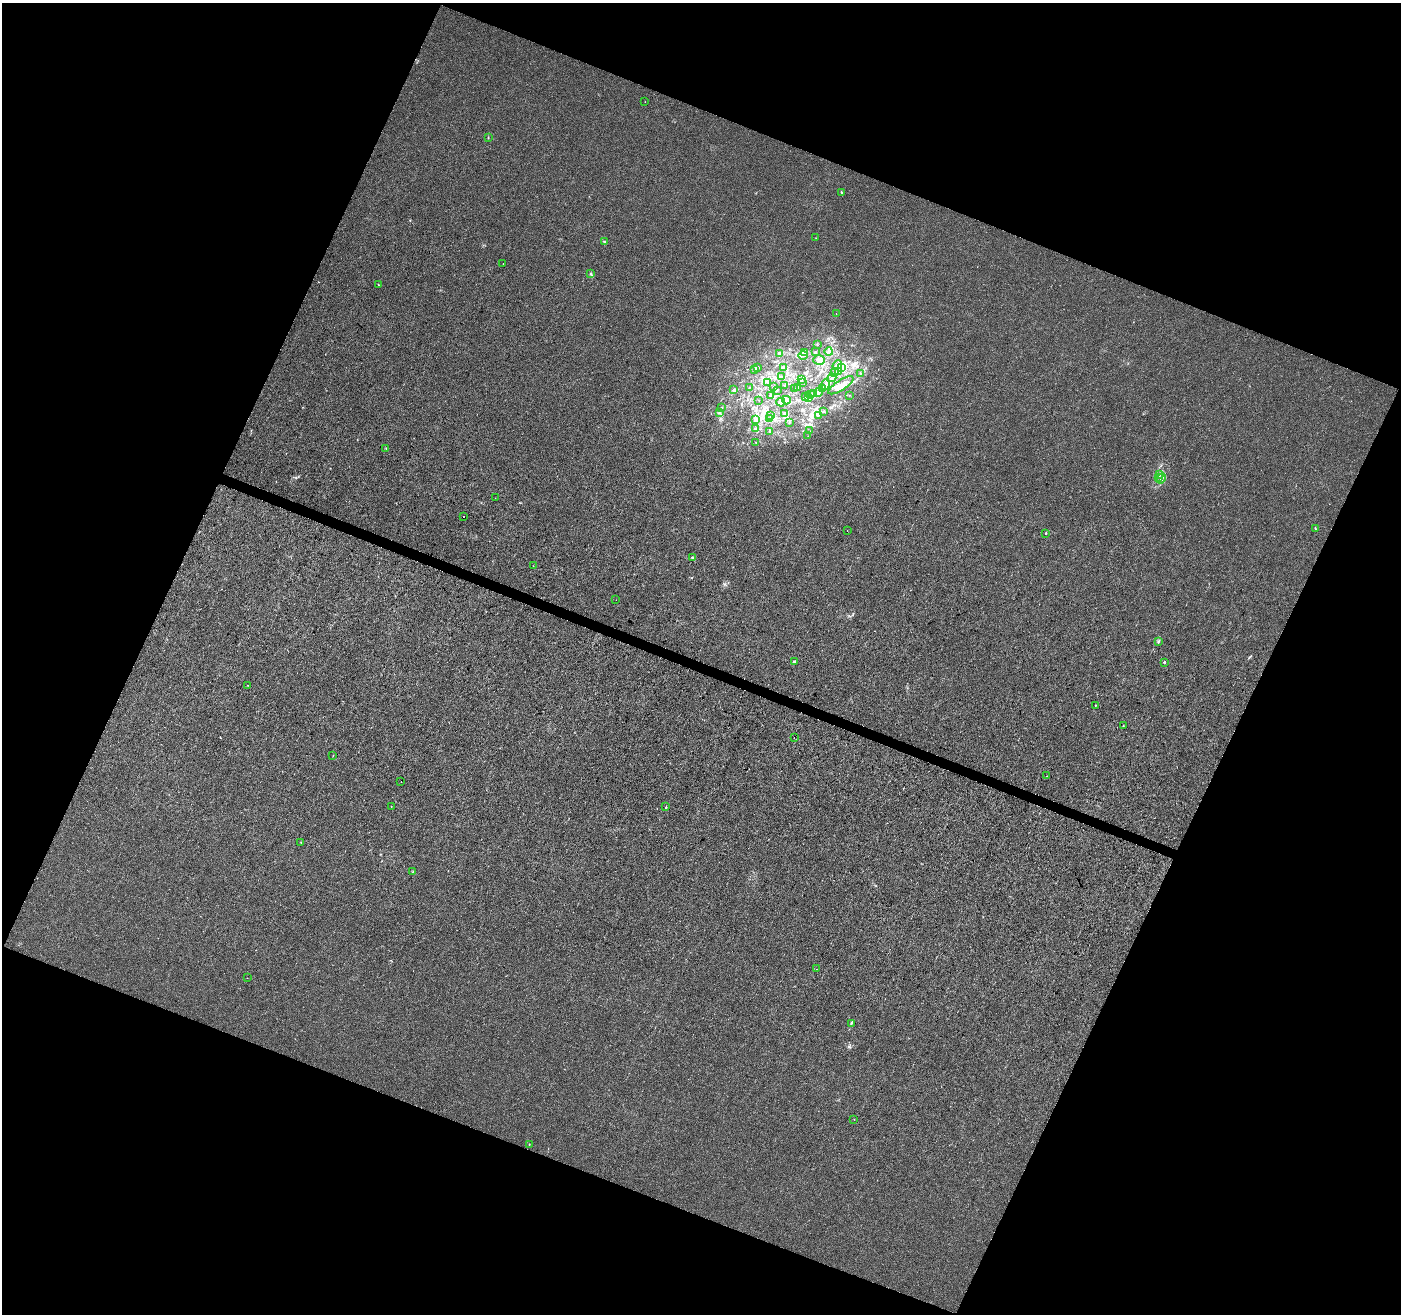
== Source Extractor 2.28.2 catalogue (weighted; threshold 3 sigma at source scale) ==
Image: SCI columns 12-5604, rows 275-5520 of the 5605 x 5730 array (HDU 1 of 3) = the unmasked area's bounding box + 8 px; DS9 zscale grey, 4 x 4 block average (1 PNG px = mean of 4 x 4 image px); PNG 1403 x 1316 px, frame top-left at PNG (2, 3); each listed source drawn as its Kron ellipse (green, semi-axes under 4 px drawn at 4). Shown black and unused: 43% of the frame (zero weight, under 3 of 4 exposures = <1% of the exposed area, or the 3 px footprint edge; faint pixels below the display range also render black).
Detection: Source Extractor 2.28.2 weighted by HDU 2 'WHT'. Background 6.74e-04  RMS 0.0028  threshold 0.0126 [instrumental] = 3 sigma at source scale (4.5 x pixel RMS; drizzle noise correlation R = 1.50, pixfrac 1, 0.0396/0.0396 arcsec/px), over >= 5 px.
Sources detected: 110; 2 cosmic-ray / hot-pixel residue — neither listed nor drawn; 5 coinciding with a brighter row at this scale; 9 inside a brighter listed object's ellipse — not listed separately; the other 94 listed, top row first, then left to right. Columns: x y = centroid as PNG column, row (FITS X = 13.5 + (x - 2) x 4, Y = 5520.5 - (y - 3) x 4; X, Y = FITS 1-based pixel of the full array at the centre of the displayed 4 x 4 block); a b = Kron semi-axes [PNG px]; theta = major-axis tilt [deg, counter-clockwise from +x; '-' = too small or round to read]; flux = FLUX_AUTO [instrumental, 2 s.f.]
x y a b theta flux
645 102 2 2 - 0.28
488 138 2 2 - 0.55
841 192 3 2 - 1.2
816 238 2 2 - 0.31
604 242 2 2 - 1.8
503 264 2 2 - 0.52
591 274 2 2 - 1
379 285 2 2 - 0.59
836 314 2 2 - 0.27
817 345 2 2 - 0.49
805 352 3 2 - 2.3
815 352 2 2 - 1.4
829 352 4 2 - 3
780 354 3 3 - 3.1
803 355 4 2 - 2.6
819 360 6 5 - 9.4
837 365 5 3 - 5.5
842 367 3 2 - 2.4
757 368 2 2 - 6.7
783 368 4 3 - 4
755 369 3 2 - 1.5
834 372 2 2 - 0.67
838 372 3 2 - 1.8
860 373 2 2 - 0.61
781 377 3 2 - 2
832 378 4 2 - 1.3
802 380 2 2 - 1
768 382 2 2 - 1.2
802 383 2 2 - 0.37
825 384 5 3 - 5.4
841 385 14 5 33 12
773 386 2 2 - 0.34
785 386 2 2 - 0.67
749 387 2 2 - 0.59
797 387 2 2 - 1.5
794 389 2 2 - 0.86
823 389 3 2 - 2.4
733 390 3 2 - 1.5
777 390 2 2 - 0.43
818 392 4 2 - 3.2
813 394 3 2 - 1.8
771 395 3 2 - 1
810 395 2 2 - 1.2
849 395 2 2 - 0.41
806 397 2 2 - 1
808 398 3 2 - 1.4
759 400 2 2 - 0.31
786 400 4 3 - 9.2
781 402 4 2 - 2
721 407 2 2 - 0.49
823 411 2 2 - 1
719 413 4 2 - 1.9
785 414 3 2 - 11
818 415 2 2 - 1.2
770 416 2 2 - 1.1
770 418 2 2 - 0.87
756 420 4 3 - 4.6
789 422 2 2 - 1
755 429 3 2 - 1.7
810 431 2 2 - 0.36
770 432 2 2 - 0.39
808 436 2 2 - 0.54
755 442 2 2 - 0.44
386 448 2 2 - 0.55
1160 474 2 2 - 1.4
1159 477 3 2 - 1.5
1161 478 5 3 - 4.6
495 498 2 2 - 0.29
464 516 2 2 - 4.4
1315 529 3 2 - 1.2
847 531 2 2 - 0.48
1046 533 2 2 - 1.6
692 558 2 2 - 1.3
533 566 2 2 - 0.38
616 600 2 2 - 0.93
1158 642 2 2 - 1.4
794 661 3 2 - 1.8
1164 662 2 2 - 3.7
248 685 2 2 - 0.47
1095 705 2 2 - 0.56
1123 725 2 2 - 1.1
794 738 2 2 - 1.7
333 756 2 2 - 1
1047 776 2 2 - 1.5
401 782 2 2 - 0.35
391 806 2 2 - 0.37
666 807 2 2 - 0.69
301 842 2 2 - 0.87
413 872 2 2 - 0.62
816 969 2 2 - 0.26
247 978 2 2 - 0.29
851 1023 3 2 - 1.4
854 1119 2 2 - 0.51
529 1144 2 2 - 1.2
Diffuse or blended objects may show on this block-average render without a row.